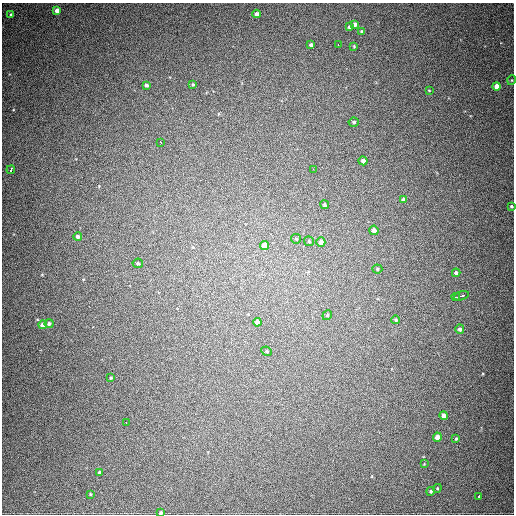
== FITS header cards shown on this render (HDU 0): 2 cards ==
NAXIS1  =                  512
NAXIS2  =                  512

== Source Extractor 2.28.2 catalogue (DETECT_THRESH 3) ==
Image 512 x 512 px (HDU 0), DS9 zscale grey, 1 PNG px = 1 image px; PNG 516 x 516 px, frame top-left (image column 1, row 512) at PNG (2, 3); each listed source drawn as its Kron ellipse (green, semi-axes under 4 px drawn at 4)
Background 773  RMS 21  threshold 63.6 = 3 sigma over >= 5 px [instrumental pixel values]
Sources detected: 52; all 52 listed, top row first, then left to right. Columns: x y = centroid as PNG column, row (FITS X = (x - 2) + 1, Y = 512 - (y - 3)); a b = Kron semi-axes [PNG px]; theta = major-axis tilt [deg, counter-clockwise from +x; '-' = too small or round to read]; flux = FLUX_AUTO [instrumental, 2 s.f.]
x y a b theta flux
57 10 4 4 - 9000
257 14 4 4 - 6200
11 15 3 3 - 2200
355 24 4 3 - 4700
349 27 4 3 - 3600
361 31 3 3 - 1100
311 45 4 4 - 3800
338 45 2 2 - 2600
354 46 4 4 - 1300
512 80 5 3 - 1000
146 85 4 3 - 3900
193 85 3 3 - 1300
497 86 4 4 - 12000
429 90 3 2 - 790
354 122 5 5 - 2800
161 142 3 3 - 4000
363 161 4 4 - 6500
313 169 3 2 - 2300
11 170 4 3 - 5600
404 199 4 3 - 2600
325 205 4 4 - 2400
511 206 3 3 - 1800
374 230 5 4 - 7900
78 236 4 4 - 3200
296 239 5 4 - 1600
309 241 5 5 - 2100
321 242 4 4 - 9300
265 246 4 4 - 26000
138 263 5 4 - 2200
377 269 5 4 - 2300
456 273 4 4 - 3600
461 296 8 3 17 14000
456 297 4 2 - 8500
327 315 5 4 - 2000
396 320 4 3 - 2200
257 322 4 4 - 7600
49 323 4 4 - 2800
43 325 4 4 - 9700
460 329 5 4 - 3500
267 351 5 4 - 2200
111 378 4 3 - 1400
444 416 4 4 - 8900
126 422 2 2 - 3600
437 437 4 4 - 14000
456 439 4 3 - 1400
424 464 4 4 - 1100
99 472 3 3 - 1900
437 488 4 4 - 1500
431 491 4 4 - 2400
90 494 3 3 - 1200
479 496 4 3 - 3600
161 513 3 3 - 3300
At the frame edge (FLAGS 8, measured only in part): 2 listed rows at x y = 511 206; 161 513